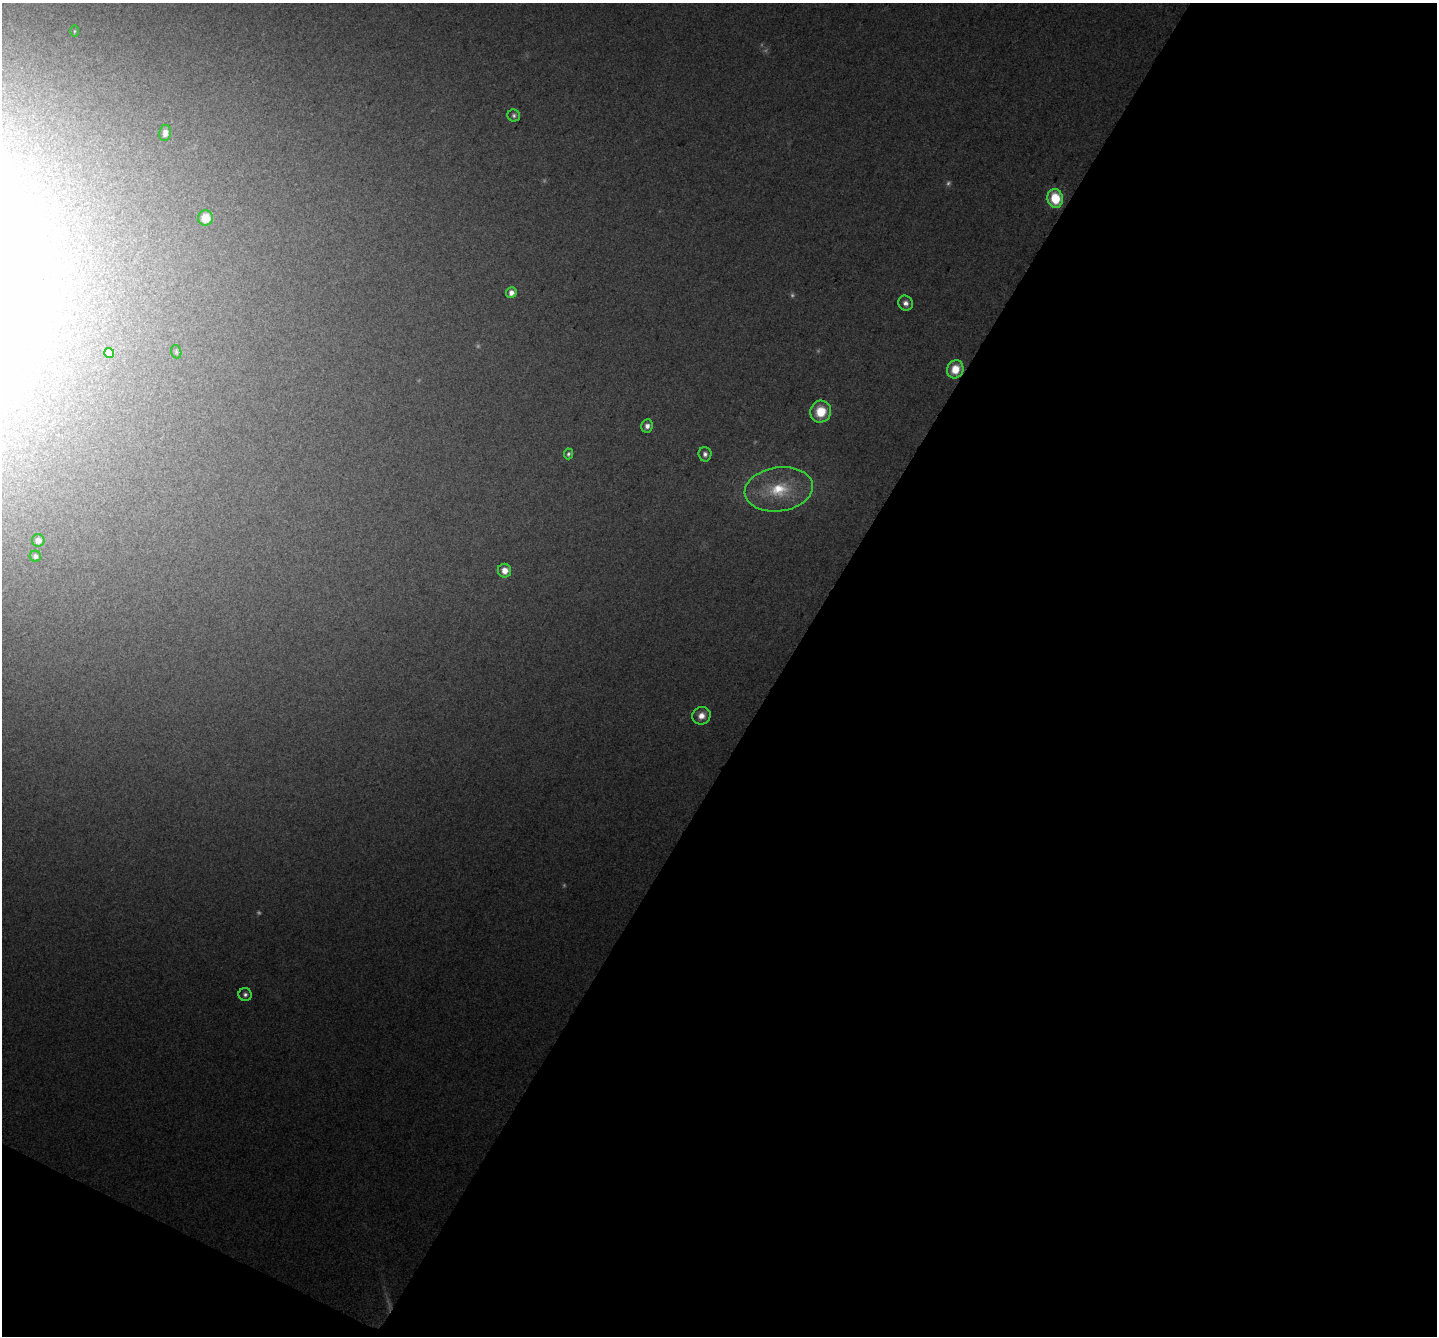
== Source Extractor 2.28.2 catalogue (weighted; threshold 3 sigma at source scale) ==
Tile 4 of 2 x 2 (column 2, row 2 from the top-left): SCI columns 1437-2871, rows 133-1466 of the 2872 x 2913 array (HDU 1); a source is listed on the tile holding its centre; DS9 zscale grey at full resolution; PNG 1439 x 1338 px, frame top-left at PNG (2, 3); each listed source drawn as its Kron ellipse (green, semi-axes under 4 px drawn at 4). Shown black and unused: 48% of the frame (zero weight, under 2 of 3 exposures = <1% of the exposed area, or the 3 px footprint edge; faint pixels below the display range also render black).
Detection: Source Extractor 2.28.2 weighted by HDU 2 'WHT'; one run over the whole footprint, this tile lists its part. Background 0.276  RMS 0.12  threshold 0.526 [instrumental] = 3 sigma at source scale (4.5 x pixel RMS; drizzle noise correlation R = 1.50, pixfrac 1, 0.0396/0.0396 arcsec/px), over >= 5 px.
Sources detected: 27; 7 too faint to see at this stretch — neither listed nor drawn; the other 20 listed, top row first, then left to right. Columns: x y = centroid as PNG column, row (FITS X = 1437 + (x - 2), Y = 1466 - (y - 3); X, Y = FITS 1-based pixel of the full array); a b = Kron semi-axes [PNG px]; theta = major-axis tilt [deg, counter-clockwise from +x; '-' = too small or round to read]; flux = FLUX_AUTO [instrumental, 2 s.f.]
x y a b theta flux
74 31 5 4 - 15
514 115 6 6 - 29
165 133 8 6 80 86
1055 198 9 8 - 470
205 218 7 7 - 230
511 293 5 5 - 61
905 303 8 7 - 61
176 352 7 5 -71 20
109 353 5 5 - 100
955 369 9 8 - 250
821 412 11 10 - 310
647 426 7 6 - 61
568 454 5 4 - 25
705 454 7 6 - 43
779 489 34 22 8 620
38 540 6 6 - 68
35 556 6 5 - 41
505 571 7 6 - 120
701 716 9 8 - 110
245 994 6 6 - 36